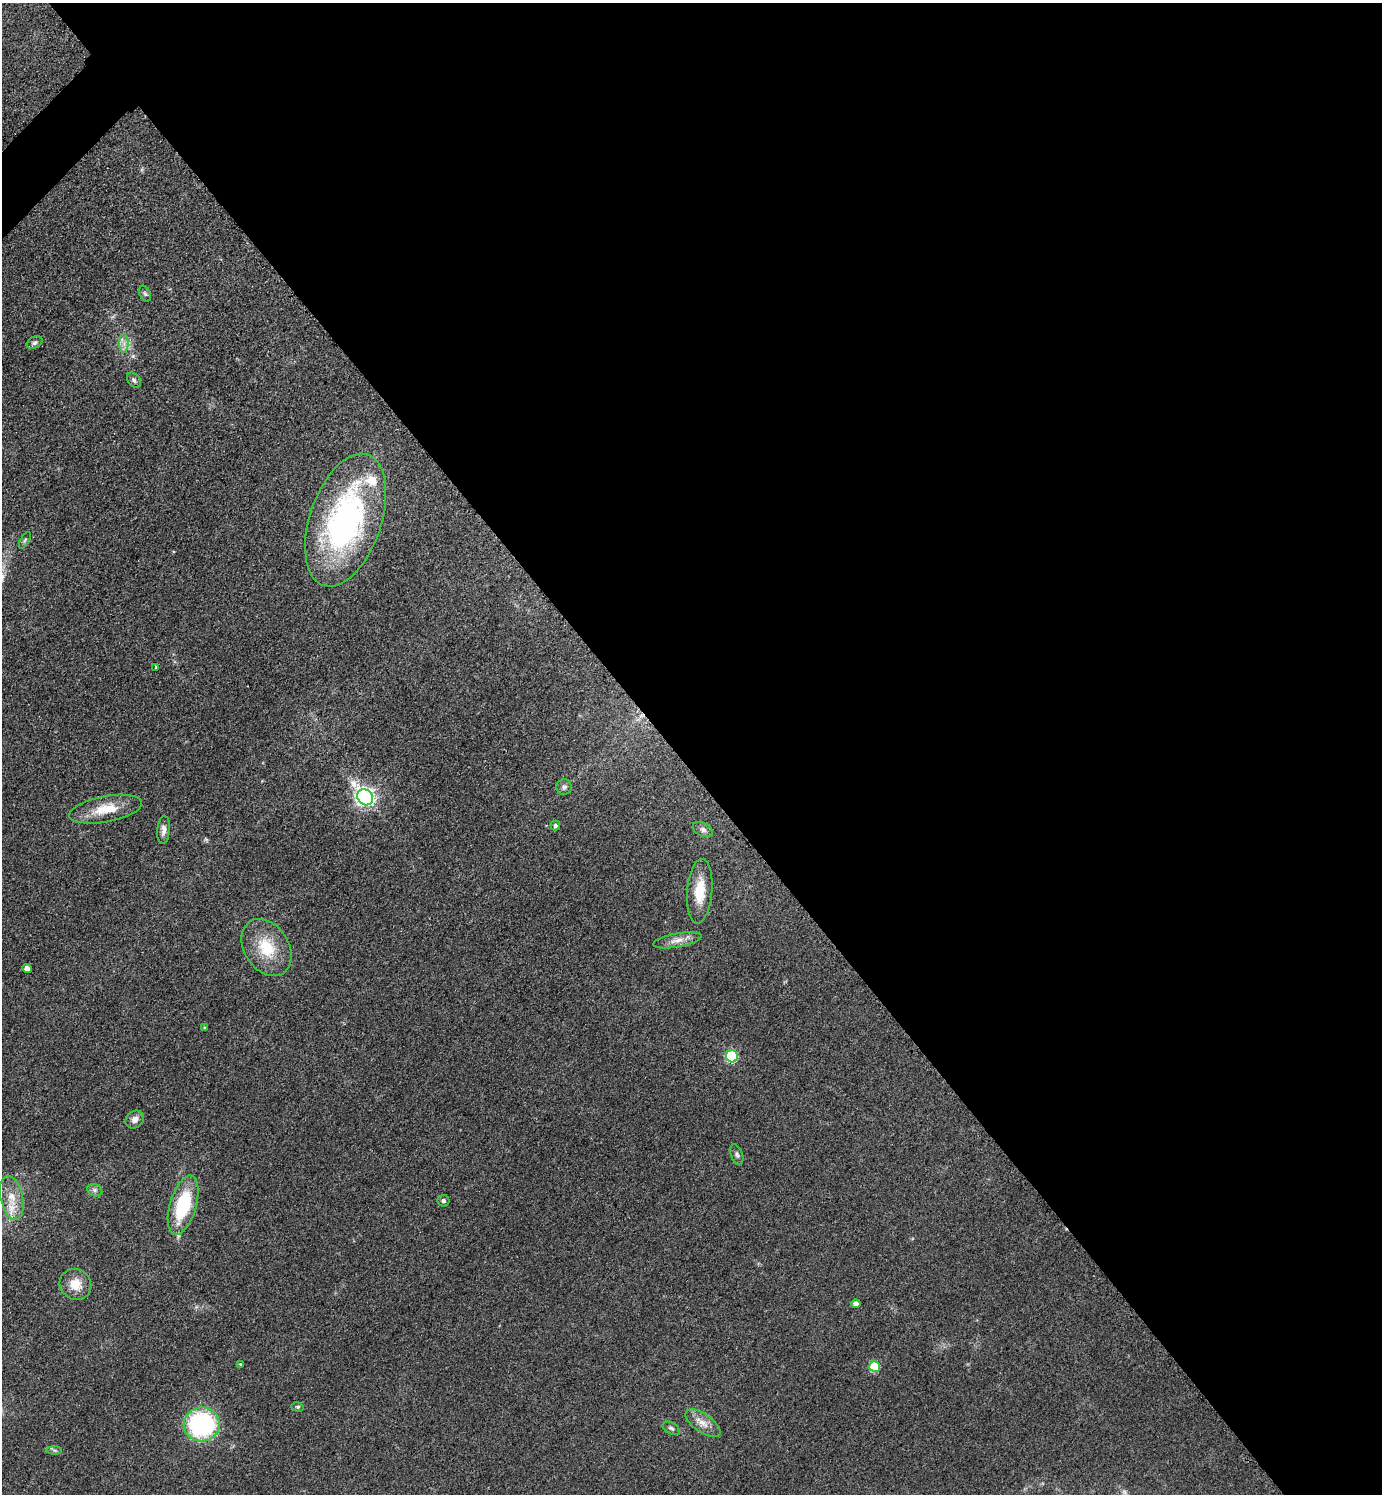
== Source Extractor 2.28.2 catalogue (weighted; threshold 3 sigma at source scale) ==
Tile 8 of 4 x 4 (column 4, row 2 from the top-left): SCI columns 4309-5688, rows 3002-4493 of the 6001 x 6002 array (HDU 1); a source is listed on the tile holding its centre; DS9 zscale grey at full resolution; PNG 1384 x 1496 px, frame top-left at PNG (2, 3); each listed source drawn as its Kron ellipse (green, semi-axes under 4 px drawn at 4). Shown black and unused: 52% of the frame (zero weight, under 3 of 4 exposures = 2% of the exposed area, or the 3 px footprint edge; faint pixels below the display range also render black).
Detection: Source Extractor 2.28.2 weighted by HDU 2 'WHT'; one run over the whole footprint, this tile lists its part. Background 0.0578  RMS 0.0057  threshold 0.0257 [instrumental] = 3 sigma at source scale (4.5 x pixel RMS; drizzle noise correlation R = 1.50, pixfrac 1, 0.05/0.05 arcsec/px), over >= 5 px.
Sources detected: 37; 1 too faint to see at this stretch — neither listed nor drawn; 2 inside a brighter listed object's ellipse — not listed separately; the other 34 listed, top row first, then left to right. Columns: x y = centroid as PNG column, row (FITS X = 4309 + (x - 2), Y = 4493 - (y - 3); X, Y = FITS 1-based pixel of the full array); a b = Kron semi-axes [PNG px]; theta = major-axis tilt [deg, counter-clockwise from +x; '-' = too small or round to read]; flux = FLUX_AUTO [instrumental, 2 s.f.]
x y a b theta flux
145 294 8 5 -63 1.2
34 343 8 5 28 1.4
124 344 9 4 -90 2.5
134 380 8 6 -53 1.5
346 520 69 36 71 150
25 540 9 4 60 0.92
156 667 3 2 - 0.73
564 787 8 7 - 1.9
365 797 9 7 -48 240
106 809 37 13 11 15
555 825 5 5 - 1.5
164 830 14 6 85 3
703 830 10 6 -27 2.2
700 891 32 12 85 14
677 940 24 7 10 5.3
266 948 31 22 -57 22
27 968 5 4 - 3.5
204 1028 4 3 - 0.86
732 1056 6 6 - 57
135 1119 10 8 39 3.7
737 1154 11 6 -70 1.7
95 1190 8 6 -22 1.5
12 1198 22 11 -77 9.2
443 1201 6 6 - 1.3
183 1205 30 13 73 39
75 1284 16 15 - 9
856 1304 4 4 - 3.3
240 1364 4 3 - 0.46
875 1366 5 5 - 27
298 1407 6 4 -11 0.9
703 1423 20 9 -35 6
202 1424 18 17 - 81
671 1428 9 5 -29 1.5
54 1450 8 4 -1 1